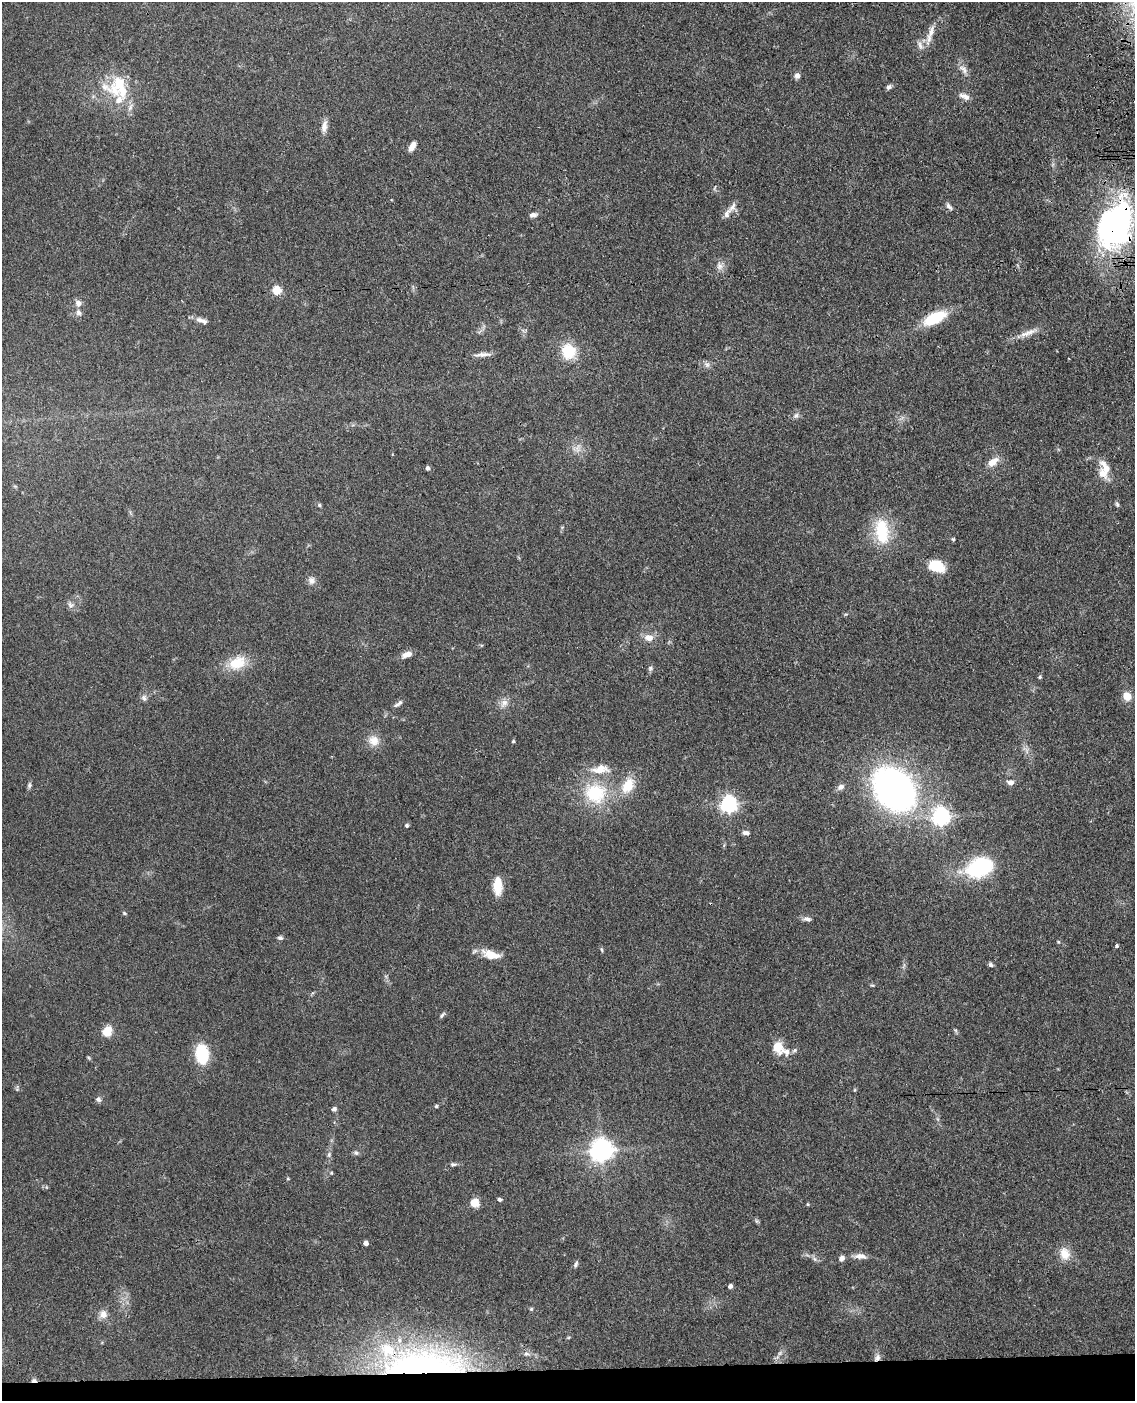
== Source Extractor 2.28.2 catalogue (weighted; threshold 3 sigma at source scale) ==
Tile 10 of 4 x 3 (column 2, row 3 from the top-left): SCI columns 1252-2384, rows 251-1649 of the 4768 x 4591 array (HDU 1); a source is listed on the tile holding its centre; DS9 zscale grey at full resolution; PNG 1137 x 1403 px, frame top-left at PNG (2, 2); no overlay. Shown black and unused: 2% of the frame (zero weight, under 3 of 4 exposures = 6% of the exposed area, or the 3 px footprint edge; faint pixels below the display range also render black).
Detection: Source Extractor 2.28.2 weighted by HDU 2 'WHT'; one run over the whole footprint, this tile lists its part. Background 0.103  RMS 0.0062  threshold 0.0278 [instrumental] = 3 sigma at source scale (4.5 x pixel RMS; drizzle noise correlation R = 1.50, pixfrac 1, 0.05/0.05 arcsec/px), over >= 5 px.
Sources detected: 111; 1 too faint to see at this stretch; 1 inside a brighter object's white glare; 1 cosmic-ray / hot-pixel residue — not listed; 7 inside a brighter listed object's ellipse — not listed separately; the other 101 listed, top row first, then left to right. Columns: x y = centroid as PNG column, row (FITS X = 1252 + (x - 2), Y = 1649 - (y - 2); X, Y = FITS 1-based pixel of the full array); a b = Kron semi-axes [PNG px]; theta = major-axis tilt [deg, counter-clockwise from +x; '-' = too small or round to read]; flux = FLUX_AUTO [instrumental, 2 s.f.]
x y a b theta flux
931 31 21 7 72 6
920 45 13 6 -64 2.7
963 69 16 7 -46 3.8
797 76 7 6 - 2.5
119 86 35 29 -88 31
889 87 7 5 44 1.7
964 96 16 7 -24 3.4
324 126 17 7 80 4
412 146 10 5 63 5.2
949 206 11 5 -54 1.9
732 207 16 8 57 4
533 215 11 6 10 2.1
1113 227 46 38 74 140
719 266 12 8 -78 3.4
276 290 5 5 - 29
78 303 8 7 - 3
78 312 9 7 -64 2.2
935 318 25 11 26 25
202 320 17 6 -19 3.6
1028 332 30 6 21 6.1
568 351 17 15 -73 18
483 354 23 5 4 3.6
707 365 7 7 - 1.9
796 415 8 6 55 1.9
577 448 9 5 59 2.5
993 462 11 7 34 7.5
427 468 5 5 - 1.3
1106 468 24 10 -56 7.9
1117 504 7 5 -63 1
319 505 6 5 - 0.91
882 531 33 17 -82 27
953 539 5 4 - 0.72
936 566 15 10 -19 19
312 581 10 9 - 3.1
71 605 11 7 -30 2.4
649 638 11 9 -4 5.4
407 654 11 6 18 4.8
237 663 26 17 22 15
650 668 7 6 - 1.4
1040 677 5 4 - 1
1127 696 11 10 - 5.8
144 698 9 6 -77 1.9
400 703 9 6 47 1.8
504 703 13 9 53 4.1
373 740 15 13 -43 7.3
513 741 5 4 - 0.68
1027 751 7 4 -72 1.8
1010 782 8 6 -8 2.7
29 785 8 5 80 1.4
628 785 22 14 61 14
841 787 9 6 27 2.6
894 790 41 32 -46 230
595 793 32 29 -22 37
728 804 6 6 - 220
940 817 7 6 - 260
407 825 5 4 - 1.1
746 833 8 5 -9 2.3
980 867 21 13 20 74
497 886 18 9 -90 13
124 913 6 4 -17 0.88
807 919 11 6 -6 2.3
280 938 7 6 - 1.4
1058 941 5 3 - 0.6
1116 946 4 4 - 1
602 950 7 4 -83 0.9
491 955 25 10 -17 10
991 965 7 5 -34 1.3
872 985 5 4 - 0.72
442 1015 9 4 49 1.2
107 1031 9 8 - 11
956 1031 7 4 -71 0.87
778 1047 14 11 -71 10
202 1054 22 14 -84 21
89 1058 6 4 -71 0.71
17 1086 7 4 82 0.98
854 1090 5 3 - 0.65
98 1099 8 6 -44 1.7
436 1106 4 4 - 0.98
334 1109 6 5 - 1.7
601 1150 9 7 41 500
356 1153 8 6 -25 1.4
329 1155 8 5 65 1.5
453 1164 9 5 1 1.5
331 1173 5 4 - 0.62
288 1179 5 3 - 0.58
500 1199 5 4 - 1.1
475 1203 5 5 - 24
808 1204 4 4 - 0.62
756 1221 7 4 -89 0.94
366 1243 4 4 - 3.3
1065 1254 17 13 -74 8.2
860 1256 18 7 -4 4.3
841 1258 6 6 - 2.5
815 1259 7 4 -70 1.3
576 1264 9 5 64 1.4
730 1286 4 4 - 2.3
531 1309 5 5 - 0.78
103 1314 12 11 - 4.3
877 1358 10 7 59 2.8
422 1366 92 26 1 120
34 1380 6 4 -1 2.3
Overlapping masked pixels (flux is a lower limit): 4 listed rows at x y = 1113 227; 877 1358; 422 1366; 34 1380